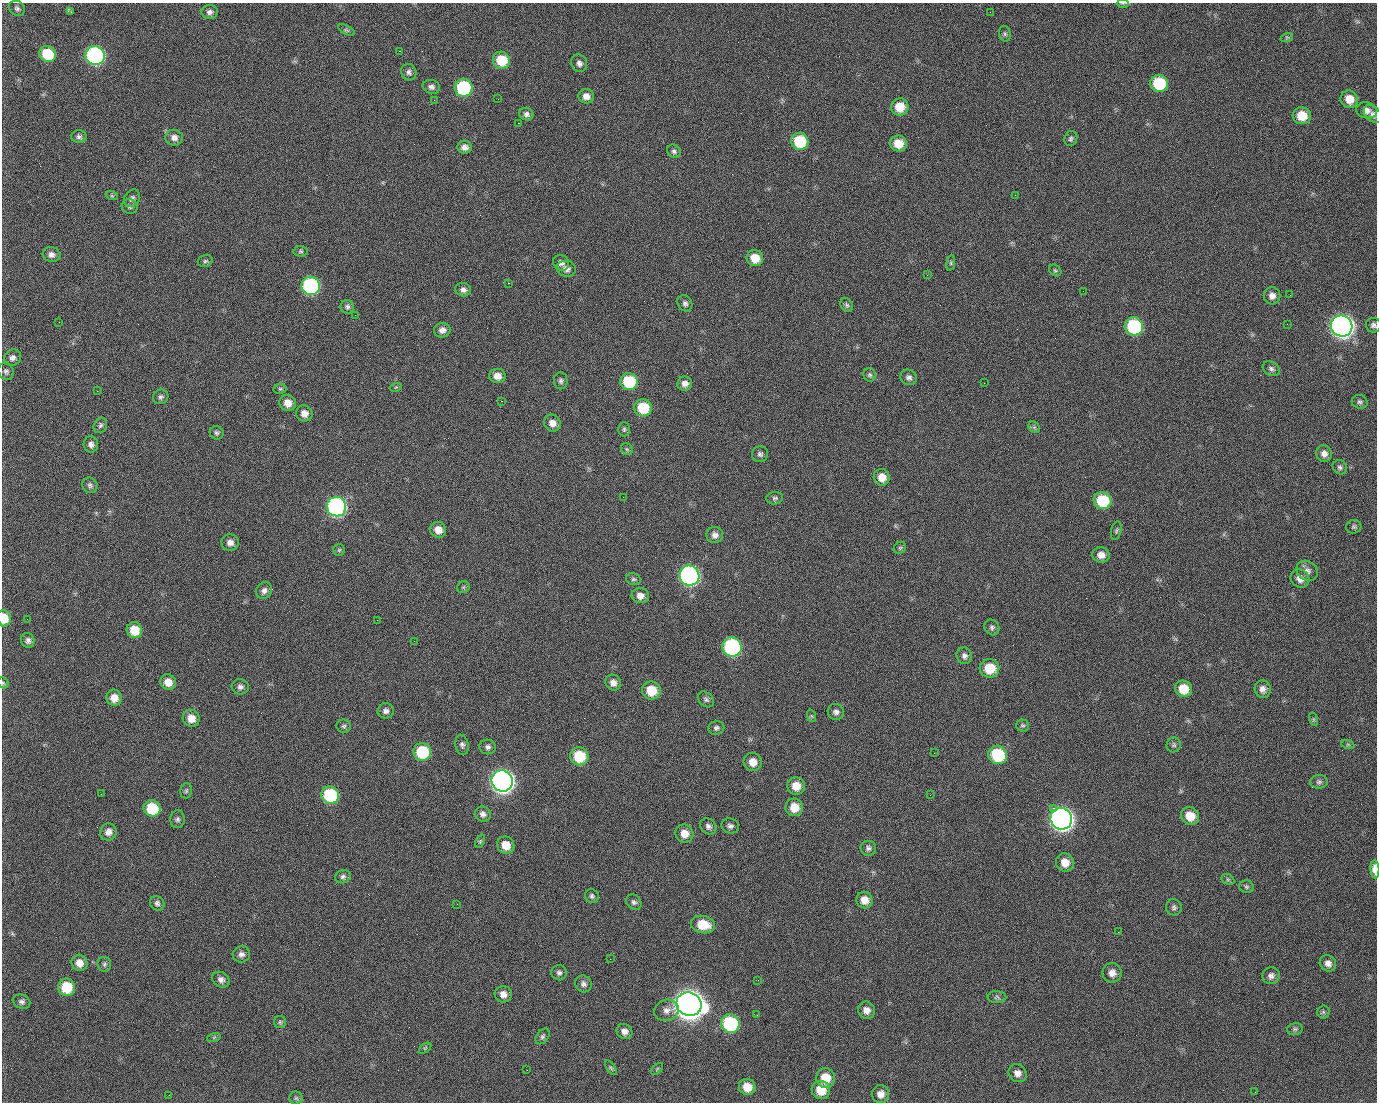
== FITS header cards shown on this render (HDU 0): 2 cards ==
NAXIS1  =                 1375 / length of data axis 1
NAXIS2  =                 1100 / length of data axis 2

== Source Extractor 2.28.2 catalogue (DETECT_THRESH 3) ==
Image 1375 x 1100 px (HDU 0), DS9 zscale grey, 1 PNG px = 1 image px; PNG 1379 x 1104 px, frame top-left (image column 1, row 1100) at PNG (2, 3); each listed source drawn as its Kron ellipse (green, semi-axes under 4 px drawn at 4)
Background 1450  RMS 28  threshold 85.2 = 3 sigma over >= 5 px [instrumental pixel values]
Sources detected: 221; all 221 listed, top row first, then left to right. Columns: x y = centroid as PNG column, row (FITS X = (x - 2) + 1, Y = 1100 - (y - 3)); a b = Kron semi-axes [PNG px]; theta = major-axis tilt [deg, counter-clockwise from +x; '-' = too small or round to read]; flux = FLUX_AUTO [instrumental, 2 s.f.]
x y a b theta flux
1123 3 6 4 -1 2.4e+03
17 8 8 7 - 5.4e+03
71 12 3 2 - 3.9e+03
210 12 8 6 1 7.6e+03
990 12 3 2 - 1.6e+03
346 30 9 4 -26 3.3e+03
1005 34 8 6 -75 4.2e+03
1287 37 6 4 18 2.6e+03
399 51 2 2 - 2.1e+04
47 54 9 8 - 7.3e+04
95 56 10 9 - 5.1e+05
501 60 9 8 - 5.9e+04
579 63 9 7 -66 8.4e+03
409 72 8 7 - 6.6e+03
1159 84 9 8 - 1.1e+05
431 87 9 7 -13 6.5e+03
464 88 9 8 - 1.8e+05
586 96 8 7 - 1.3e+04
498 99 2 2 - 1.3e+03
1349 99 9 8 - 2.5e+04
434 100 2 2 - 3.9e+03
900 107 8 8 - 3.6e+04
1367 110 10 8 -8 1.0e+04
526 114 7 6 - 6.5e+03
1373 114 11 7 -41 7.3e+03
1302 116 9 8 - 3.7e+04
518 123 2 2 - 2.4e+04
79 137 7 6 - 5.4e+03
174 138 9 8 - 1.1e+04
1071 139 8 6 67 4.6e+03
800 141 9 8 - 9.3e+04
898 143 8 8 - 3.1e+04
465 147 7 6 - 1.0e+04
674 151 7 6 - 4.8e+03
1015 195 2 2 - 6.8e+03
112 196 6 4 -18 2.6e+03
132 198 9 7 55 6.7e+03
130 206 8 7 - 5.2e+03
301 251 7 5 -2 3.6e+03
51 255 9 7 -17 9.1e+03
755 258 8 8 - 3.2e+04
205 261 7 5 16 4.0e+03
561 263 8 7 - 8.4e+03
951 263 7 4 82 3.1e+03
566 269 9 8 - 9.8e+03
1055 270 7 5 -40 3.2e+03
927 275 3 3 - 1.0e+03
508 283 2 2 - 5.7e+04
311 286 9 9 - 3.2e+05
463 290 8 6 -16 7.6e+03
1083 291 2 2 - 2.9e+03
1290 295 2 2 - 2.0e+03
1272 296 8 8 - 1.1e+04
685 303 8 7 - 6.0e+03
847 305 7 5 -52 4.1e+03
347 307 7 6 - 5.1e+03
355 315 2 2 - 9.3e+02
59 322 2 2 - 1.4e+03
1287 324 2 2 - 1.3e+03
1373 325 8 7 - 6.0e+03
1134 326 9 9 - 1.8e+05
1342 326 11 10 - 1.5e+06
442 330 8 7 - 1.0e+04
12 358 9 8 - 8.8e+03
1271 369 9 6 -30 6.0e+03
6 371 9 7 -67 5.7e+03
870 375 6 6 - 3.8e+03
497 376 8 7 - 1.6e+04
909 377 8 7 - 6.9e+03
561 381 8 7 - 5.4e+03
629 382 8 8 - 9.4e+04
984 383 2 2 - 1.9e+04
685 384 7 7 - 1.0e+04
396 387 6 3 18 1.9e+03
280 389 6 5 - 3.3e+03
97 391 3 2 - 1.5e+03
161 397 8 7 - 5.2e+03
501 401 3 2 - 5.9e+04
1360 402 8 7 - 5.2e+03
288 403 8 8 - 1.9e+04
643 408 9 8 - 6.9e+04
304 413 8 8 - 1.4e+04
552 423 9 8 - 1.5e+04
100 425 8 6 61 5.0e+03
1034 427 6 5 - 3.5e+03
624 429 7 5 -90 3.8e+03
217 433 7 6 - 4.2e+03
91 444 8 7 - 8.1e+03
627 449 6 5 - 3.0e+03
760 454 8 8 - 5.9e+03
1324 454 8 8 - 1.1e+04
1340 467 7 6 - 5.1e+03
882 477 8 8 - 2.1e+04
90 485 8 7 - 5.4e+03
623 497 2 2 - 3.0e+03
775 498 8 6 6 4.9e+03
1102 501 9 8 - 9.0e+04
336 507 10 9 - 5.7e+05
1354 527 7 6 - 4.3e+03
438 530 8 7 - 2.0e+04
1116 531 9 5 77 3.9e+03
715 535 8 8 - 1.0e+04
230 543 8 8 - 1.1e+04
900 548 7 5 43 3.3e+03
339 550 6 5 - 3.1e+03
1101 555 9 7 -7 1.4e+04
1307 571 11 9 -33 9.9e+03
689 576 10 10 - 6.8e+05
1300 578 10 8 -38 1.3e+04
633 579 7 5 -12 4.0e+03
463 587 6 5 - 3.4e+03
264 591 9 7 51 8.5e+03
640 596 9 7 -10 1.3e+04
4 618 8 6 -82 3.4e+04
27 619 2 2 - 3.9e+03
377 620 2 2 - 1.1e+04
992 627 8 7 - 5.4e+03
134 630 8 7 - 3.9e+04
28 640 7 6 - 7.1e+03
414 641 2 2 - 7.8e+02
732 647 10 9 - 3.2e+05
964 656 8 7 - 7.4e+03
989 668 10 9 - 4.6e+04
168 682 8 7 - 1.9e+04
3 683 6 5 - 2.8e+03
613 683 8 7 - 1.1e+04
240 687 8 7 - 7.2e+03
1183 689 8 8 - 3.7e+04
1263 689 9 8 - 1.1e+04
651 690 9 9 - 4.5e+04
114 698 8 7 - 2.0e+04
706 699 9 6 -42 5.5e+03
386 711 8 7 - 7.7e+03
836 712 8 8 - 6.9e+03
812 716 6 4 -70 2.6e+03
191 718 9 8 - 2.1e+04
1313 719 6 4 -72 2.9e+03
344 726 7 6 - 4.4e+03
1023 726 6 6 - 3.7e+03
716 728 8 7 - 5.2e+03
462 745 10 6 -79 6.2e+03
1174 745 7 7 - 4.5e+03
1348 745 7 4 -19 3.4e+03
488 747 8 7 - 6.4e+03
422 752 9 9 - 9.8e+04
934 753 2 2 - 1.7e+03
998 755 9 9 - 1.2e+05
579 756 9 9 - 7.1e+04
753 762 9 9 - 2.1e+04
502 781 11 10 - 1.5e+06
1319 782 9 7 4 5.7e+03
796 786 9 8 - 2.4e+04
186 791 8 5 74 3.6e+03
101 794 2 2 - 2.5e+03
330 795 9 8 - 1.3e+05
930 795 2 2 - 6.4e+03
794 807 9 8 - 2.9e+04
152 808 8 8 - 7.2e+04
1053 808 2 2 - 1.6e+04
483 814 8 7 - 8.1e+03
1190 816 9 8 - 3.0e+04
178 819 9 7 87 5.7e+03
1061 819 11 10 - 1.5e+06
708 826 9 7 -46 7.1e+03
730 826 9 7 -17 6.7e+03
108 832 8 8 - 1.2e+04
684 834 9 9 - 2.0e+04
480 841 7 4 65 3.0e+03
506 845 9 8 - 2.6e+04
868 848 8 7 - 5.9e+03
1065 862 9 9 - 2.3e+04
1375 869 9 4 -87 2.0e+04
343 877 8 6 18 5.3e+03
1228 879 7 5 -30 3.0e+03
1246 887 7 6 - 4.1e+03
592 896 7 6 - 4.9e+03
864 900 8 8 - 1.9e+04
634 902 8 7 - 6.1e+03
157 903 7 7 - 5.7e+03
457 904 3 2 - 1.5e+03
1174 907 8 8 - 5.6e+03
703 924 12 8 -12 4.2e+04
1118 932 2 2 - 2.5e+03
241 954 9 8 - 8.7e+03
610 959 2 2 - 2.3e+03
79 963 8 8 - 1.7e+04
1328 963 8 7 - 1.0e+04
104 964 7 6 - 4.4e+03
559 973 7 7 - 5.7e+03
1112 973 10 9 - 1.4e+04
1271 976 9 8 - 8.4e+03
221 980 9 7 -31 9.5e+03
758 980 2 2 - 2.0e+03
583 984 9 8 - 7.2e+03
67 987 9 8 - 5.8e+04
503 994 8 8 - 1.2e+04
997 997 9 6 -1 4.6e+03
21 1002 9 7 -21 6.8e+03
689 1004 13 11 -29 3.6e+06
667 1010 12 10 18 1.3e+04
866 1010 9 8 - 1.3e+04
1323 1012 6 6 - 4.3e+03
757 1015 2 2 - 1.4e+03
280 1022 6 6 - 3.5e+03
730 1023 10 9 - 1.9e+05
1295 1029 8 6 15 4.3e+03
624 1031 8 7 - 1.0e+04
543 1036 9 6 52 4.7e+03
214 1037 7 4 19 2.5e+03
425 1048 7 3 36 2.5e+03
611 1068 8 4 -54 3.3e+03
657 1069 7 4 45 3.1e+03
527 1070 2 2 - 8.3e+02
1018 1073 9 8 - 1.2e+04
825 1078 10 9 - 3.6e+04
747 1087 8 8 - 2.8e+04
821 1090 9 9 - 3.7e+04
1255 1092 2 2 - 7.4e+02
881 1094 9 8 - 1.4e+04
169 1095 2 2 - 5.2e+03
296 1098 6 6 - 3.7e+03
At the frame edge (FLAGS 8, measured only in part): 5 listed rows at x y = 1123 3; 1373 325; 4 618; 3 683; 1375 869